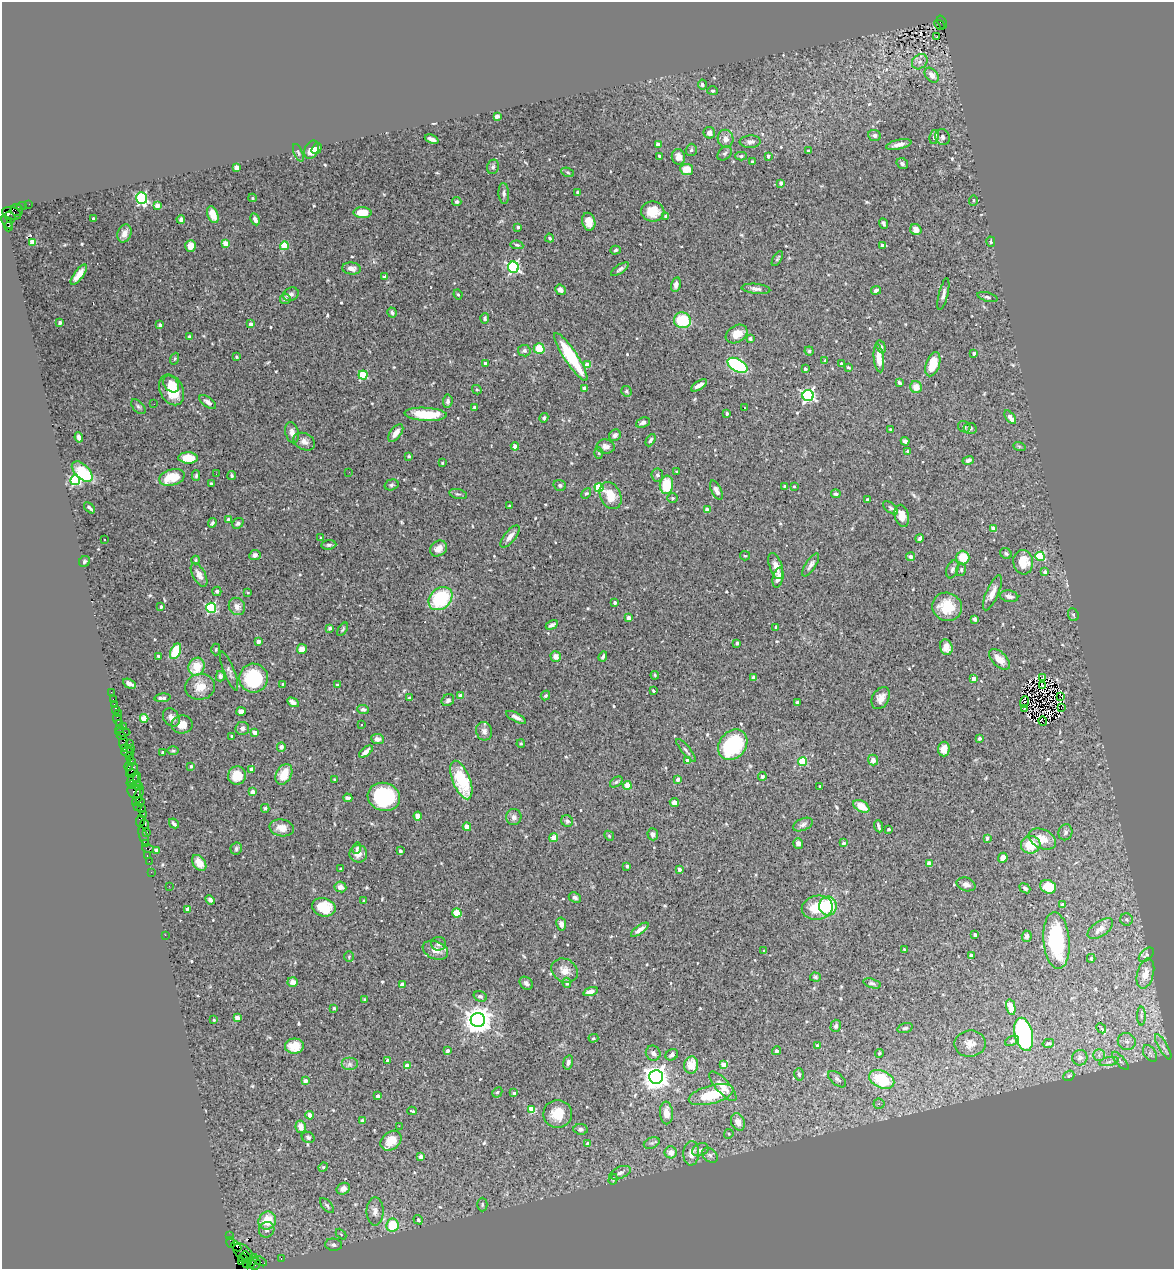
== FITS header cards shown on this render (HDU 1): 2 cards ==
NAXIS1  =                 1172
NAXIS2  =                 1267

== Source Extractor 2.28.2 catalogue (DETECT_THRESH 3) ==
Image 1172 x 1267 px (HDU 1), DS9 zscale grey, 1 PNG px = 1 image px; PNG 1176 x 1271 px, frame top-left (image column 1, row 1267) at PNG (2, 2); each listed source drawn as its Kron ellipse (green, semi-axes under 4 px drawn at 4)
Background 0.99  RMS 0.027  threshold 0.0814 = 3 sigma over >= 5 px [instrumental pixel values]
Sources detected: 603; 3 with non-positive FLUX_AUTO (blend fragments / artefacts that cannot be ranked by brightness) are neither listed nor drawn; of the other 600, the 500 brightest by FLUX_AUTO listed and drawn (100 fainter detections omitted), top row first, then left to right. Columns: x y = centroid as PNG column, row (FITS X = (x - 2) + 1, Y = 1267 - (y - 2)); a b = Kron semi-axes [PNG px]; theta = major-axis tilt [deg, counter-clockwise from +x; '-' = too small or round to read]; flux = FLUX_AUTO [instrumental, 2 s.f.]
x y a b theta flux
942 22 7 3 -69 1000
939 25 6 2 -46 91
937 37 3 2 - 5.8
920 62 8 7 - 7.4
932 75 8 6 -49 12
702 85 5 4 - 4.1
712 91 5 4 - 2.5
497 116 4 3 - 16
709 133 6 5 - 9.3
874 135 6 5 - 4.7
934 137 7 4 80 8.5
942 137 8 7 - 5.6
432 139 7 3 -22 6.9
726 139 9 8 - 11
750 142 10 6 3 8
658 144 4 3 - 12
899 145 13 5 12 10
317 149 6 4 55 7.5
311 150 9 6 64 15
691 150 6 5 - 4.1
808 151 3 3 - 2.4
298 153 9 4 -67 3.7
725 153 8 6 44 4
659 156 4 3 - 5
741 156 5 4 - 2.9
768 156 4 3 - 6.2
678 157 8 6 -74 14
752 162 3 3 - 2.6
902 164 6 5 - 4.5
237 167 4 4 - 20
493 167 7 6 - 4.2
687 169 6 5 - 25
568 172 6 4 -21 2.6
781 183 4 3 - 6.5
578 192 3 3 - 5.3
504 193 10 5 -87 5.2
142 198 6 5 - 240
252 198 4 3 - 3.5
973 200 5 4 - 2.5
457 202 5 4 - 4.1
29 204 2 2 - 25
157 205 4 4 - 25
22 206 5 3 - 72
17 210 6 6 - 400
653 211 11 10 - 28
12 213 10 6 -16 1800
363 213 9 5 -1 33
213 215 8 5 -68 23
666 216 3 3 - 8.8
10 217 6 4 -54 570
94 218 3 3 - 2.5
181 219 4 4 - 6.8
255 219 6 4 -63 8.1
7 222 7 3 -53 97
589 222 9 6 -76 17
883 223 5 3 - 3.5
9 227 5 3 - 300
518 227 4 3 - 4.7
916 230 6 5 - 11
124 233 9 7 68 13
550 238 4 3 - 2.9
991 242 5 4 - 2.5
32 243 3 3 - 120
226 244 4 4 - 38
517 245 6 4 -10 2.8
882 245 3 3 - 4.4
190 246 6 5 - 19
284 246 4 4 - 60
616 250 5 4 - 3.1
777 259 8 4 59 2.9
513 267 5 5 - 280
352 268 9 6 -6 11
620 269 10 4 35 4.8
79 275 12 4 53 17
384 277 3 3 - 8.8
676 285 7 4 76 9.3
756 289 14 5 -5 7.6
560 290 5 5 - 7.4
876 290 5 4 - 4.8
291 294 8 6 24 5.7
458 294 5 3 - 2.6
943 294 16 4 76 7.4
987 297 10 4 -16 4
285 299 5 5 - 4.9
392 313 5 4 - 3.7
485 318 5 4 - 2.9
682 320 8 8 - 69
60 322 4 3 - 4.9
250 324 3 3 - 6.8
160 325 4 3 - 3.5
737 334 11 8 31 23
189 337 4 4 - 3.6
750 339 3 3 - 6.3
881 347 6 4 -60 5.5
539 349 5 5 - 35
524 351 6 5 - 4.5
809 351 4 4 - 2.5
974 353 3 3 - 7.1
236 357 3 3 - 2.3
571 357 28 6 -57 98
879 358 14 5 -84 21
175 359 6 4 69 2.4
825 360 3 3 - 2.5
485 363 3 3 - 6.7
841 364 3 3 - 5.3
933 364 12 7 72 31
588 365 4 4 - 24
737 365 11 6 -29 180
848 367 4 2 - 2.1
805 369 4 3 - 6.2
363 375 4 4 - 86
899 383 4 3 - 3.4
171 384 9 6 -52 12
699 385 9 4 34 9.9
916 387 6 6 - 18
585 388 4 4 - 15
171 390 16 11 -63 45
477 390 5 4 - 2.3
626 391 5 5 - 3
808 396 5 5 - 370
448 401 7 4 84 5.8
208 402 9 5 -37 6.8
154 404 2 2 - 3.4
138 407 9 5 -45 4
474 407 3 3 - 3.7
744 408 3 2 - 3.5
426 414 21 6 -3 64
727 414 3 3 - 3.2
1010 417 8 3 -54 14
544 418 5 4 - 3.2
643 422 7 5 25 5.6
964 427 6 5 - 4.3
970 428 6 5 - 4.1
891 429 3 3 - 2.5
292 433 11 6 -75 12
396 433 10 5 53 12
615 435 6 5 - 5.3
79 437 5 4 - 8
650 440 7 4 62 3.6
905 441 4 4 - 5.2
304 442 11 8 -27 10
515 446 4 4 - 12
1019 446 6 4 -19 2.8
606 447 9 7 -9 8.5
908 451 4 3 - 2.5
599 453 5 3 - 2
409 456 3 3 - 2.7
188 458 10 5 -2 44
968 460 6 4 16 5.2
442 463 3 3 - 2.2
82 472 13 7 -44 95
349 472 2 2 - 6.4
676 472 4 3 - 2.4
216 474 2 2 - 5.5
657 475 6 6 - 4.3
196 476 5 4 - 3.5
232 476 4 4 - 2.7
172 477 13 8 16 50
75 480 5 5 - 160
211 483 3 3 - 2.2
391 485 7 5 17 3.8
560 485 6 5 - 5
666 485 9 6 86 53
785 486 3 3 - 6.3
794 486 3 2 - 2.1
599 488 4 4 - 92
716 490 10 5 -64 7.6
586 493 6 4 43 2.6
458 494 9 5 -13 3.7
836 494 5 4 - 3.6
610 496 14 10 -64 31
672 498 5 5 - 2.6
867 500 3 3 - 3.8
509 505 3 2 - 2.4
89 508 7 3 -44 4.2
891 508 9 5 -38 3.9
707 509 4 3 - 7.7
902 516 11 7 -76 17
228 520 4 4 - 9.1
212 523 5 3 - 2.8
238 523 6 5 - 3.9
994 529 4 4 - 24
510 536 13 5 51 11
321 538 3 3 - 2.3
920 538 4 3 - 4.5
104 540 3 2 - 2.3
329 545 7 4 6 3.8
438 548 9 7 37 11
1006 553 6 5 - 3.8
255 555 6 5 - 6.5
745 556 5 4 - 2.1
1040 556 5 4 - 94
910 557 4 4 - 9.1
963 557 7 6 - 34
196 560 4 4 - 2.1
84 562 6 5 - 3.3
1023 562 12 10 -81 34
811 565 13 5 57 6.8
776 566 13 6 -71 12
952 569 9 5 69 5.6
961 570 6 5 - 2.8
1045 572 4 4 - 5.7
199 575 13 6 -61 10
778 578 10 5 78 13
217 591 4 4 - 3.2
248 592 3 2 - 2
992 593 19 6 66 16
1009 596 9 6 -10 8.9
440 599 13 10 42 120
615 603 4 4 - 4.4
237 606 9 8 - 10
161 607 3 3 - 5
947 607 15 14 - 44
211 608 5 5 - 180
1073 615 6 5 - 3.3
628 618 4 3 - 6.1
975 619 4 3 - 4.9
552 625 6 3 29 5.2
776 627 3 3 - 3.9
330 628 4 3 - 5.4
343 629 7 3 54 2.6
258 641 4 3 - 13
737 643 4 3 - 5.9
946 647 8 6 -73 13
216 649 6 4 90 2.4
302 649 5 5 - 18
176 651 8 5 65 74
158 656 3 3 - 3.5
556 656 5 5 - 14
603 656 5 3 - 3.3
999 659 13 7 -44 22
196 667 9 7 61 41
229 671 21 5 -69 7.1
655 675 4 3 - 2.1
220 676 5 4 - 3.8
254 678 14 14 - 110
753 678 4 3 - 11
973 678 4 4 - 17
1043 678 3 2 - 2.6
129 684 7 4 -28 7.6
283 685 3 3 - 3.5
337 685 4 4 - 2.2
1042 686 2 2 - 2.4
200 687 15 13 7 25
653 691 3 3 - 3.3
111 692 2 2 - 12
545 695 5 4 - 3.3
460 696 4 4 - 18
1061 696 3 3 - 310
162 698 8 4 6 7
410 698 4 4 - 2.8
881 698 12 8 61 13
113 699 2 2 - 48
448 700 6 5 - 4.3
293 702 6 4 -29 6.9
1024 702 5 2 - 2.1
797 703 3 3 - 4.9
114 705 3 2 - 70
1024 708 4 2 - 2.7
1061 708 3 2 - 1700
115 709 4 3 - 260
363 709 6 4 -6 4.6
241 711 5 4 - 5.8
118 713 2 2 - 25
171 717 10 7 -53 10
516 717 11 4 -27 7.3
144 718 4 4 - 51
117 719 6 3 -74 100
1043 721 5 2 - 3.4
119 724 3 2 - 140
182 724 10 9 - 17
361 725 3 3 - 4.2
123 726 2 2 - 52
119 728 3 2 - 100
242 728 7 6 - 6.2
484 731 9 8 - 7.8
123 732 7 3 -2 270
255 732 4 4 - 15
121 736 5 3 - 240
232 736 3 3 - 3.5
979 738 3 3 - 8.2
377 739 6 5 - 6.7
123 742 6 4 84 270
130 743 3 2 - 250
521 744 4 3 - 2.4
733 745 16 13 50 150
281 747 5 4 - 5.7
124 749 3 3 - 130
131 749 4 2 - 200
944 749 7 6 - 15
686 750 14 3 -50 4.8
173 751 6 4 0 2.3
366 751 8 4 39 9.4
127 752 6 2 0 210
163 753 4 3 - 6.4
129 757 2 2 - 88
873 760 5 5 - 8.9
131 761 2 2 - 58
688 761 4 4 - 17
803 762 4 4 - 76
128 766 4 3 - 190
191 766 3 3 - 3.9
132 769 7 5 56 530
251 769 3 3 - 8.3
131 773 5 3 - 220
284 774 11 7 59 34
237 776 9 9 - 23
762 776 4 4 - 5.3
137 779 7 2 -90 340
334 779 3 2 - 2.1
678 779 4 3 - 11
133 780 8 5 55 920
461 780 20 8 -68 94
616 782 7 4 35 3.3
132 785 4 3 - 300
137 785 6 2 -18 170
627 785 4 4 - 43
820 786 3 3 - 2.9
134 791 8 6 -56 550
252 792 4 3 - 16
138 796 11 3 66 530
384 797 16 14 -17 150
348 798 4 4 - 7.4
140 801 5 4 - 500
674 803 5 4 - 9.3
861 806 9 5 -30 23
138 807 4 3 - 140
265 808 4 4 - 2.5
141 809 3 2 - 76
143 814 2 2 - 160
418 816 4 4 - 26
514 817 8 7 - 6.6
140 821 6 4 86 180
567 821 6 5 - 4.7
174 823 5 3 - 3.6
145 824 4 3 - 250
803 825 10 6 24 6.3
879 826 6 3 -70 3.9
467 827 4 4 - 31
282 828 12 8 -9 15
889 829 3 3 - 3.4
147 832 3 2 - 97
1065 832 8 7 - 4.8
653 834 6 5 - 7.3
144 836 9 3 -71 310
609 836 5 4 - 2.2
553 838 5 4 - 24
987 838 4 4 - 5.9
1042 839 14 9 -25 25
798 843 5 5 - 8
844 843 4 3 - 5.6
145 844 4 3 - 160
1031 845 9 9 - 43
357 848 6 4 73 2.9
148 849 6 2 -18 210
236 849 6 6 - 4.2
156 850 4 3 - 15
400 851 3 3 - 4.8
358 854 9 8 - 13
147 855 3 2 - 80
1003 858 5 4 - 13
149 861 2 2 - 57
199 863 9 6 -53 16
929 863 4 4 - 7.3
627 866 3 3 - 4.3
341 869 3 3 - 2.8
679 869 4 4 - 6.3
151 872 2 2 - 43
966 884 10 6 -17 8
169 886 2 2 - 3.3
340 887 6 5 - 9.6
1048 887 8 6 -24 35
1025 888 6 4 -40 5.2
575 897 6 5 - 4.2
210 900 5 3 - 4.6
364 901 3 3 - 2.6
1062 905 4 4 - 15
828 906 9 9 - 86
324 907 12 9 -14 47
817 908 15 12 10 46
188 909 4 3 - 8.6
457 913 5 4 - 63
1126 919 6 6 - 3.9
561 924 6 4 -79 9.1
1100 929 14 7 35 16
640 930 10 4 36 8.5
975 934 4 3 - 6.8
165 935 2 2 - 46
1027 936 6 5 - 4.3
1056 941 28 13 -85 140
438 944 7 6 - 6.8
904 949 3 3 - 2.7
435 950 13 9 -22 15
764 951 4 3 - 2
971 955 4 3 - 7.7
1146 955 9 5 43 4.4
349 956 5 4 - 2.5
1091 958 4 3 - 2.3
565 971 14 11 -30 18
1145 974 15 8 74 15
815 977 5 4 - 2.6
293 982 5 5 - 11
526 983 7 6 - 6
567 983 5 4 - 7.2
872 983 9 4 -16 4.4
402 985 4 4 - 14
591 991 7 4 18 10
480 996 7 5 -19 3.5
364 999 4 3 - 2.1
1011 1007 8 4 -78 21
334 1008 3 3 - 2.9
1141 1016 9 4 -90 4.7
237 1018 4 4 - 23
214 1020 4 3 - 2.5
478 1020 7 7 - 2200
836 1026 6 5 - 4.4
905 1028 8 4 15 3.4
1101 1028 5 3 - 23
1024 1034 17 9 -76 320
593 1038 5 4 - 2.4
1012 1041 7 4 23 3.6
1127 1041 9 8 - 11
1048 1043 6 3 13 3.4
970 1044 15 13 8 16
294 1046 9 7 4 29
817 1046 4 3 - 6.6
1163 1047 14 4 -60 9.2
447 1051 4 3 - 6.8
776 1051 4 4 - 2.6
653 1053 8 7 - 7
879 1053 4 4 - 2.8
1150 1053 9 6 -55 7
672 1055 6 5 - 4.1
1099 1055 6 5 - 5.2
1080 1058 8 7 - 8.5
387 1060 4 3 - 7.1
1120 1061 11 4 -48 5.6
568 1062 7 4 75 5.2
1109 1062 10 4 11 5.9
349 1064 8 6 0 6.2
691 1065 8 7 - 27
724 1065 4 4 - 31
407 1066 4 4 - 22
799 1074 6 4 -74 3.1
1069 1076 6 5 - 2.6
656 1077 7 7 - 1800
837 1079 11 5 -41 5.5
882 1079 13 8 -24 100
305 1081 4 3 - 15
723 1086 19 7 -48 22
497 1092 5 4 - 2.9
514 1093 3 3 - 4
711 1095 23 9 15 62
377 1096 3 3 - 6.1
879 1104 5 5 - 3.6
532 1110 4 4 - 53
412 1111 5 2 - 2.1
666 1113 11 6 -87 19
558 1114 14 14 - 32
310 1115 4 4 - 20
362 1121 3 3 - 5
738 1122 9 7 -67 14
399 1126 2 2 - 100
301 1127 6 5 - 13
581 1129 7 5 -6 4.7
729 1134 5 4 - 2.6
308 1137 6 5 - 3.4
391 1141 11 8 40 28
652 1143 8 5 23 4.6
588 1144 4 3 - 6.4
700 1150 8 6 23 5.5
671 1152 6 6 - 13
691 1153 12 7 87 18
710 1155 9 6 -42 5.6
420 1157 4 4 - 10
323 1167 5 4 - 2.1
620 1173 11 5 22 7.7
613 1179 5 4 - 2.4
343 1189 7 5 31 8.6
482 1204 7 5 90 2.9
327 1206 9 4 -48 4.2
375 1211 14 8 -90 12
418 1220 5 4 - 3.5
267 1221 9 8 - 39
392 1225 6 6 - 50
267 1230 8 7 - 7.7
341 1234 6 4 -46 2.5
230 1236 2 2 - 28
231 1242 5 2 - 110
333 1245 8 6 -6 5.7
236 1246 6 3 -45 160
243 1252 10 7 -34 920
246 1256 5 3 - 1200
243 1258 5 3 - 1400
281 1259 3 2 - 69
252 1261 7 3 65 410
260 1261 7 3 -30 200
242 1262 4 3 - 380
247 1263 5 3 - 69
255 1264 6 5 - 310
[100 fainter detections neither listed nor drawn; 3 non-positive-flux detections neither listed nor drawn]